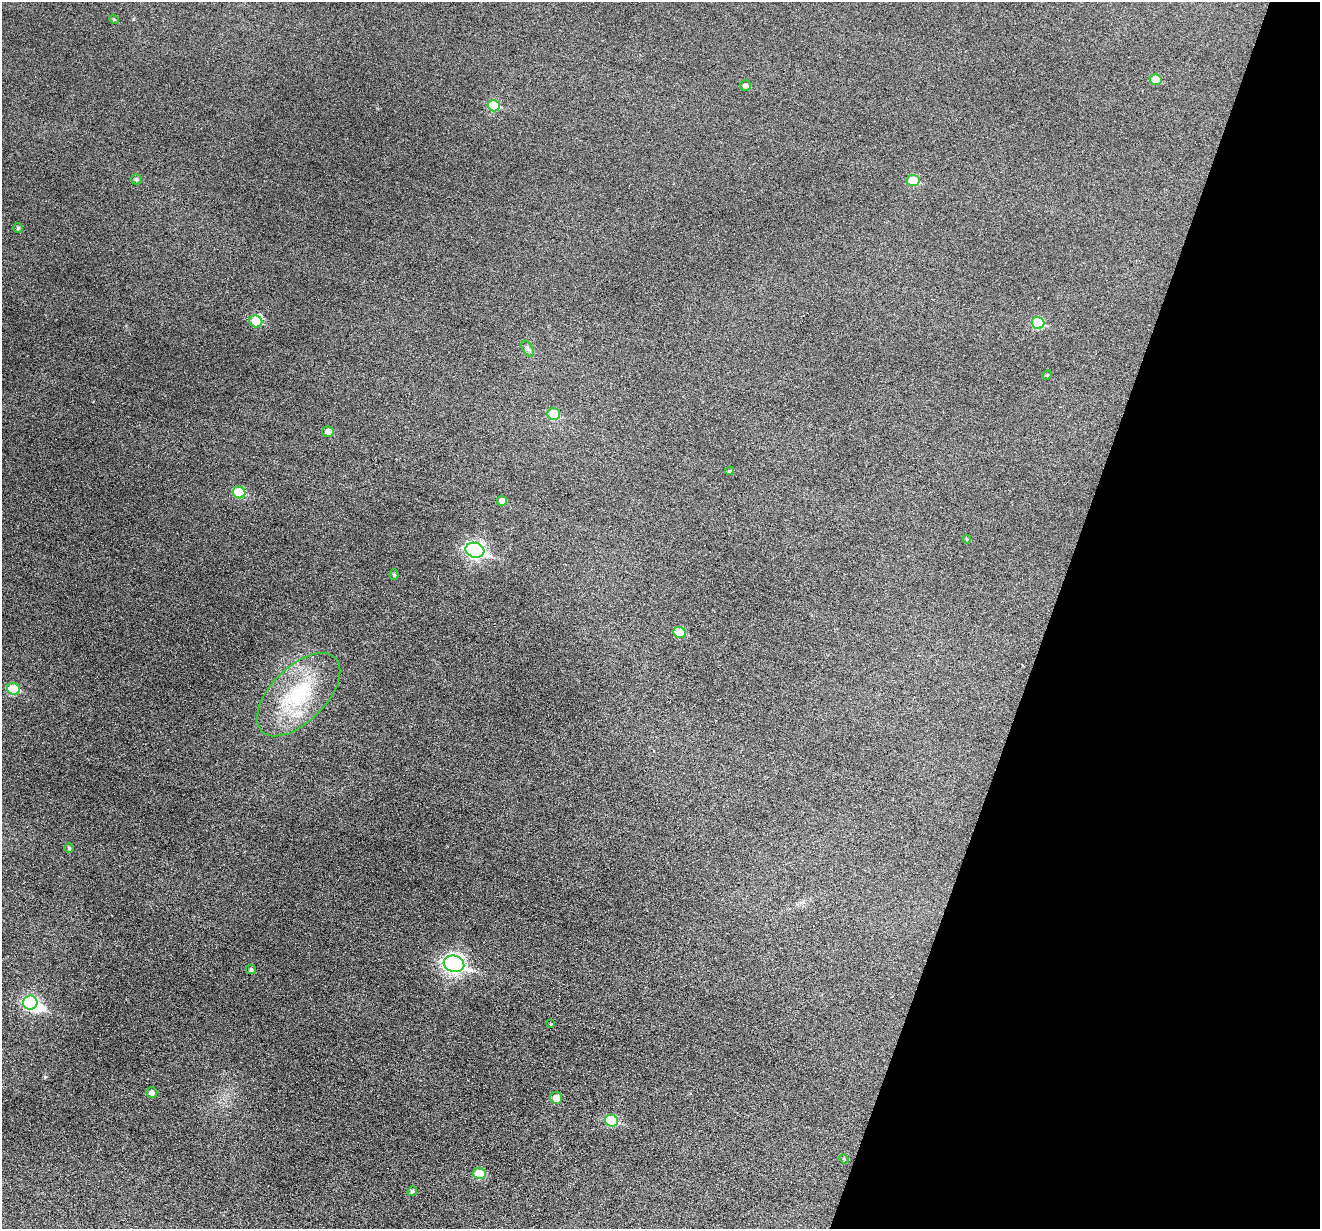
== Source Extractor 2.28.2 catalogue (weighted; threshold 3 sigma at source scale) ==
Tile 8 of 4 x 4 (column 4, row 2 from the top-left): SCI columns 3957-5274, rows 2708-3934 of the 5274 x 5288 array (HDU 1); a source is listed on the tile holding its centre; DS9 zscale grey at full resolution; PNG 1322 x 1231 px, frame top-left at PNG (2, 2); each listed source drawn as its Kron ellipse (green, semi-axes under 4 px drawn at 4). Shown black and unused: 20% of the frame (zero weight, under 3 of 6 exposures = <1% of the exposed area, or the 3 px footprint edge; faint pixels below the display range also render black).
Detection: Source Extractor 2.28.2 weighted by HDU 2 'WHT'; one run over the whole footprint, this tile lists its part. Background 0.0501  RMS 0.0057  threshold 0.0234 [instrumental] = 3 sigma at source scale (4.09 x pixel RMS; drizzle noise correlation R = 1.36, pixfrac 0.8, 0.05/0.05 arcsec/px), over >= 5 px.
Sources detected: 35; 2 inside a brighter object's white glare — neither listed nor drawn; the other 33 listed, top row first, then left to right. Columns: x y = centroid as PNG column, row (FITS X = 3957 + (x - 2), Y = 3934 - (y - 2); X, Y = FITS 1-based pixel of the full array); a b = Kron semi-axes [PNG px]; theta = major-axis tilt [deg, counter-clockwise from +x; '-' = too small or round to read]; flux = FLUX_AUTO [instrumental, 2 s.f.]
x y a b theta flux
114 19 5 4 - 0.57
1156 80 6 5 - 8.6
745 86 6 5 - 1.7
494 106 6 5 - 18
136 179 5 5 - 1.2
913 180 6 5 - 16
18 228 5 5 - 0.97
256 321 6 6 - 10
1038 323 6 6 - 22
528 349 9 5 -59 1.4
1047 375 5 4 - 0.54
554 414 6 6 - 13
328 431 6 5 - 2.8
729 471 4 3 - 0.68
239 492 6 5 - 20
502 501 5 5 - 2.1
967 539 4 4 - 0.46
475 550 9 7 -16 150
394 575 5 4 - 0.81
679 632 6 5 - 15
13 689 6 5 - 19
299 695 52 27 45 46
69 848 5 4 - 0.79
454 964 10 8 -16 200
251 969 5 4 - 1.2
30 1003 7 7 - 58
551 1024 4 3 - 0.51
152 1092 5 5 - 1.9
556 1098 6 5 - 5.4
611 1121 7 6 - 28
844 1159 5 4 - 0.49
480 1173 6 5 - 12
412 1191 5 4 - 1.2